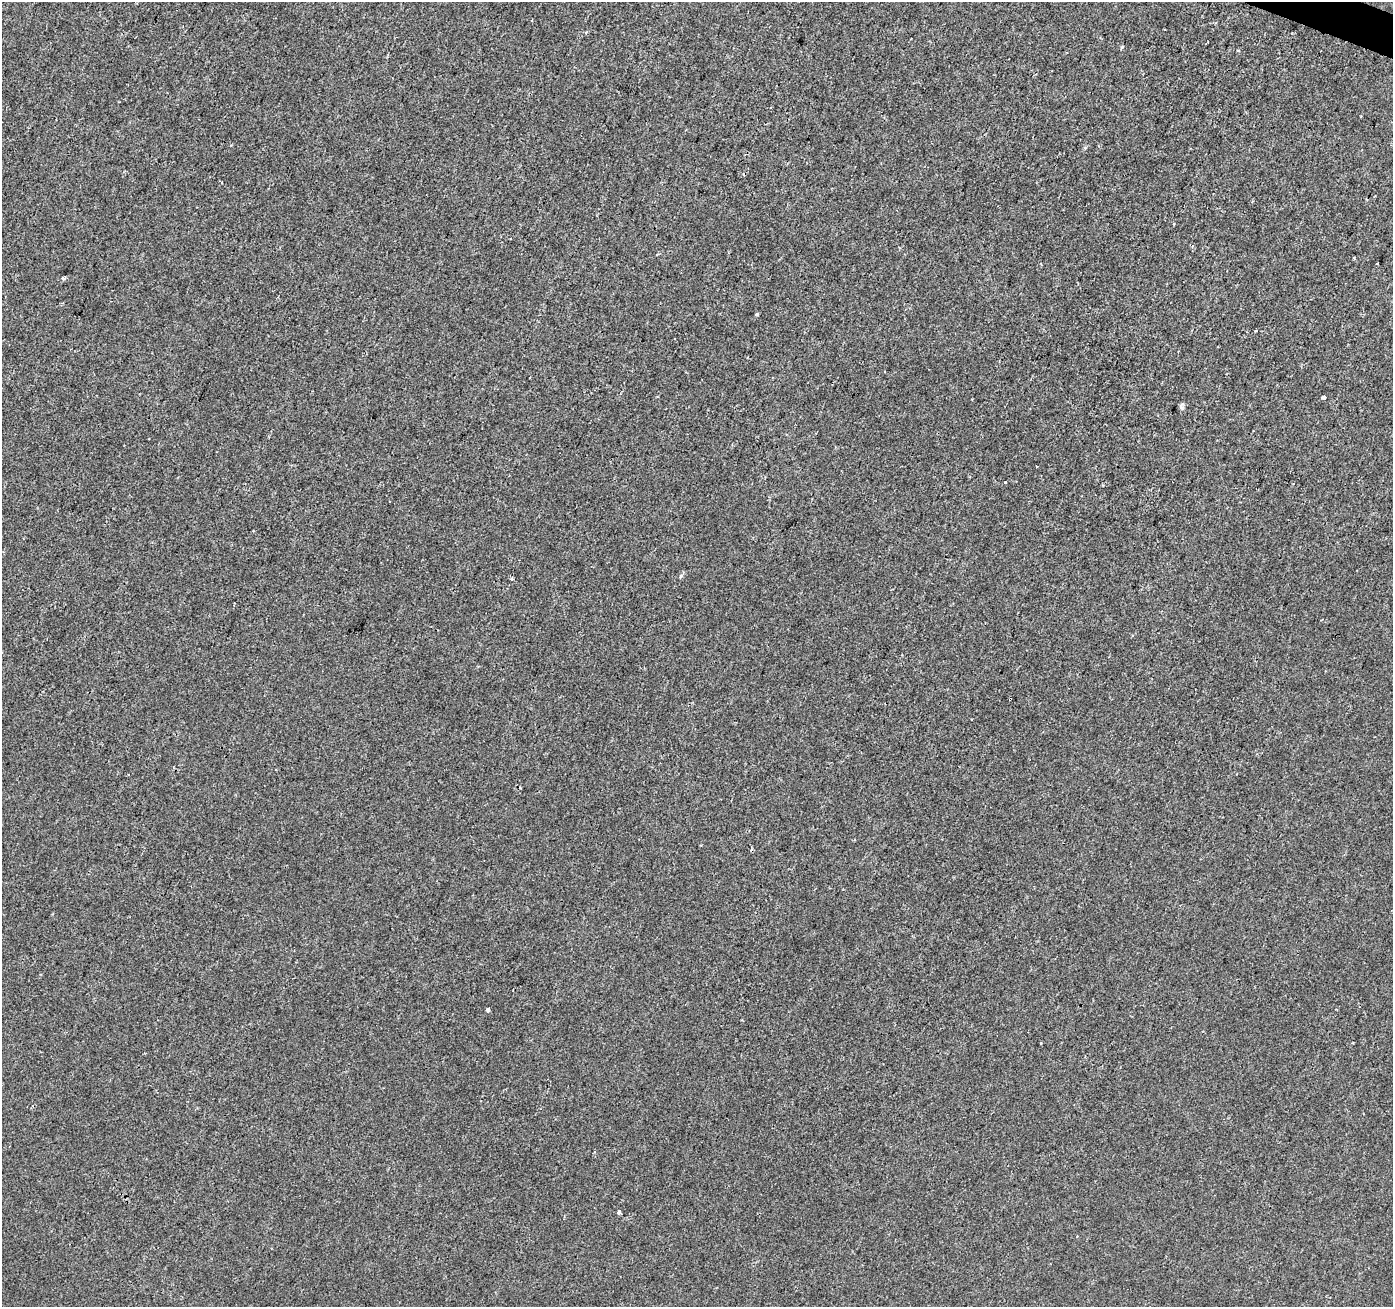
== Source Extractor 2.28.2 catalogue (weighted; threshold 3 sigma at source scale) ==
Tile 10 of 4 x 4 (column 2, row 3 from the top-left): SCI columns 1399-2789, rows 1580-2884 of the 5571 x 5702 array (HDU 1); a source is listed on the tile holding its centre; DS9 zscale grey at full resolution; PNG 1395 x 1309 px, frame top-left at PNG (2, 2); no overlay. Shown black and unused: <1% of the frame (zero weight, under 2 of 3 exposures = <1% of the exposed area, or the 3 px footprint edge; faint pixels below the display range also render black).
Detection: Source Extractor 2.28.2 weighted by HDU 2 'WHT'; one run over the whole footprint, this tile lists its part. Background -2.97e-04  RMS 0.0026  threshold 0.0116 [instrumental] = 3 sigma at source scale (4.5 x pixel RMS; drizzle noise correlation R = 1.50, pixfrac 1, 0.0396/0.0396 arcsec/px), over >= 5 px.
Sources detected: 16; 1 cosmic-ray / hot-pixel residue — not listed; the other 15 listed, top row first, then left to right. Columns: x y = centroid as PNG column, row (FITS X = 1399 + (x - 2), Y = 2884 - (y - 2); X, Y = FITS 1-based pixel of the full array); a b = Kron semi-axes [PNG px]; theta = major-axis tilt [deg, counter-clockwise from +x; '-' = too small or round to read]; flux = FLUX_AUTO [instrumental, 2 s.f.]
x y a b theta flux
586 32 4 3 - 0.72
221 183 3 2 - 0.23
1354 258 4 3 - 0.29
63 278 3 3 - 1.1
757 314 3 3 - 0.44
1256 330 3 3 - 0.8
1324 397 4 4 - 1.7
1182 404 8 4 36 0.53
1005 482 3 3 - 0.92
680 576 6 4 72 0.48
512 579 4 4 - 0.29
1010 699 3 2 - 0.23
488 1009 4 3 - 2.4
1041 1043 3 2 - 0.48
619 1212 4 3 - 0.94
Overlapping masked pixels (flux is a lower limit): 1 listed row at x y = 1010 699